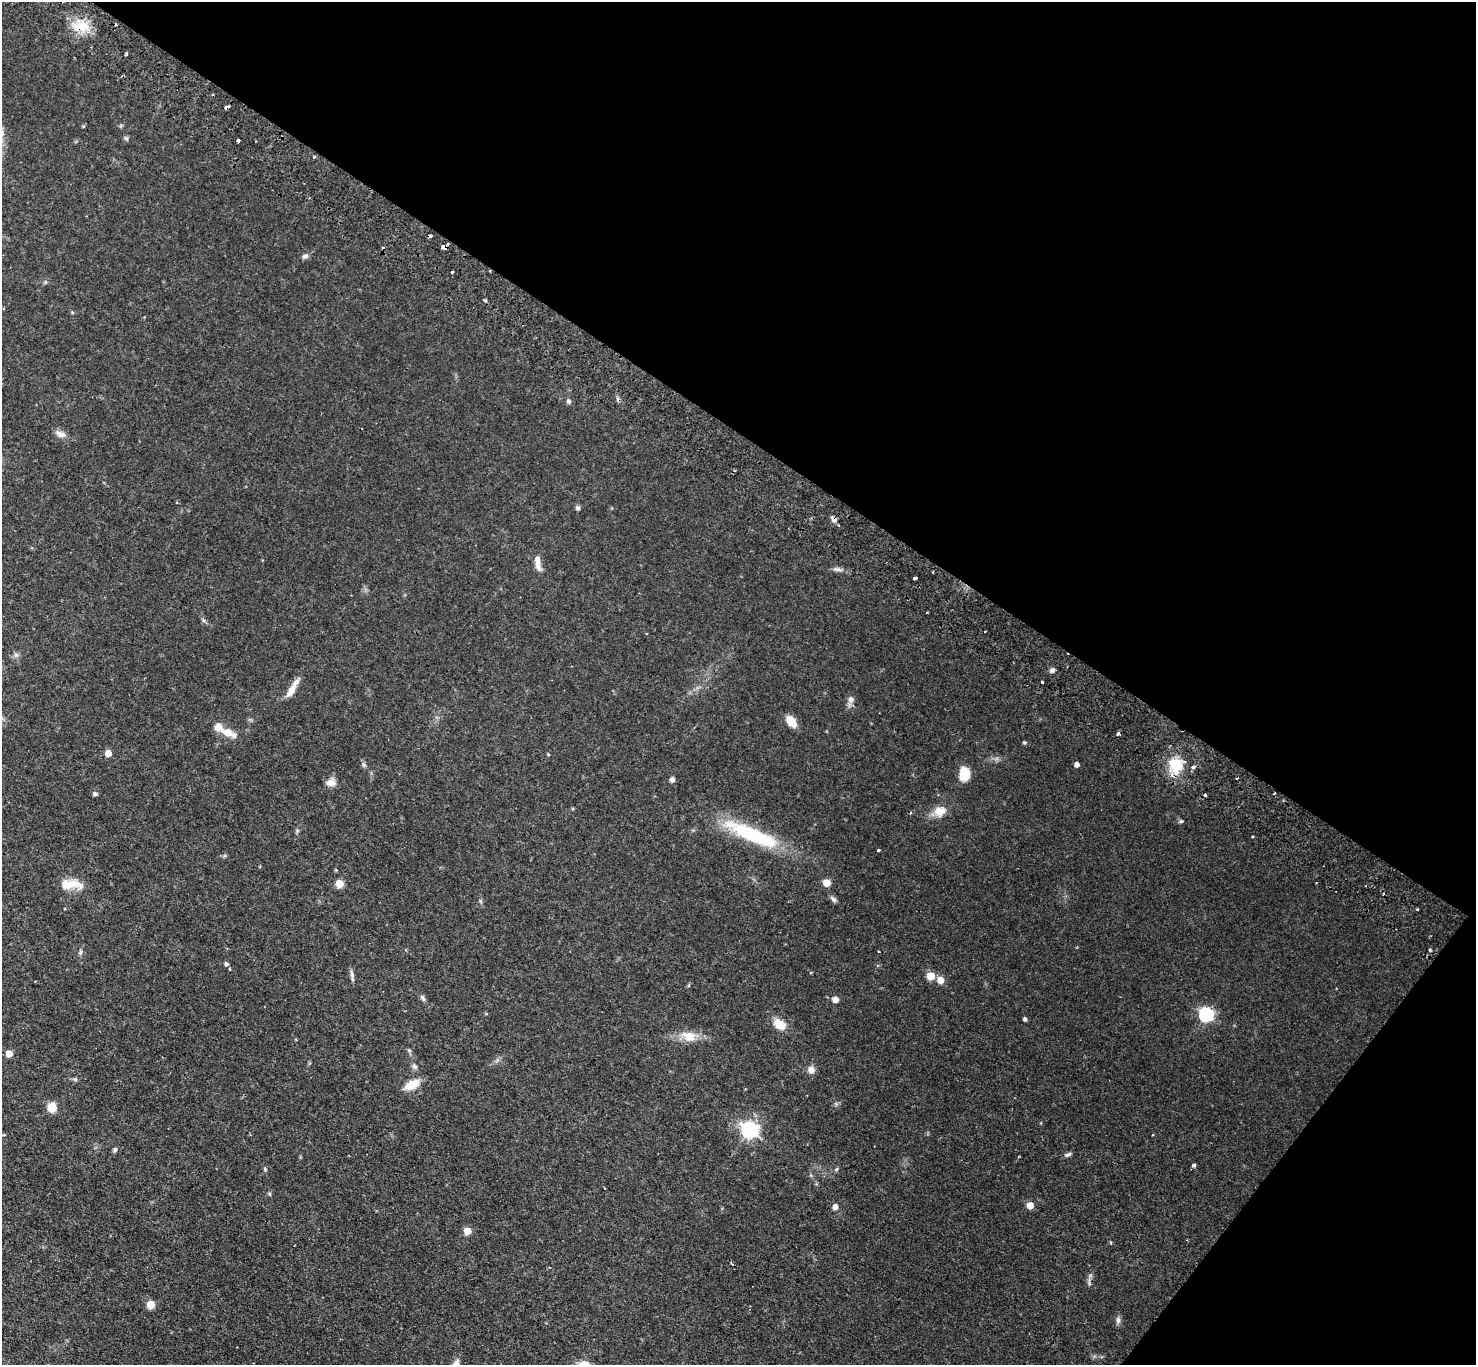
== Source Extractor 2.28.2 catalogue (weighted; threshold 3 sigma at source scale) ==
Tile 8 of 4 x 4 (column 4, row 2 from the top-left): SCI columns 4457-5930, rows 3070-4432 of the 5967 x 5999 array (HDU 1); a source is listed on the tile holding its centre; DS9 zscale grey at full resolution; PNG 1478 x 1367 px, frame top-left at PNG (2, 2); no overlay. Shown black and unused: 36% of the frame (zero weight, under 2 of 3 exposures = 3% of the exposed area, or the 3 px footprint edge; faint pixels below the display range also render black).
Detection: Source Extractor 2.28.2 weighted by HDU 2 'WHT'; one run over the whole footprint, this tile lists its part. Background 0.0825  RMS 0.0069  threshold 0.0309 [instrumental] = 3 sigma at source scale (4.5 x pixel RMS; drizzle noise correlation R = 1.50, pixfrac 1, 0.05/0.05 arcsec/px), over >= 5 px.
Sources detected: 92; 5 cosmic-ray / hot-pixel residue — not listed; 4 inside a brighter listed object's ellipse — not listed separately; the other 83 listed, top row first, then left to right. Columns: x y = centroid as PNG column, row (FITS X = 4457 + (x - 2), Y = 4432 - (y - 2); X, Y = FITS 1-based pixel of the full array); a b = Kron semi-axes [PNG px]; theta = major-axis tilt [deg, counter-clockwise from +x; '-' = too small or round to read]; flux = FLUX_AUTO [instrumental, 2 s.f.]
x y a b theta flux
81 26 24 11 -6 12
126 54 3 3 - 0.86
227 107 5 3 - 3.1
126 138 6 4 -18 0.94
238 141 3 3 - 4.7
443 247 5 3 - 14
305 256 8 6 30 2.1
452 272 3 3 - 1.3
485 301 3 3 - 3.8
72 312 5 3 - 0.66
569 401 6 6 - 1.5
60 434 14 8 -20 3.6
578 508 5 5 - 1.5
833 519 8 5 -51 2.3
538 562 21 7 -83 5.4
838 569 13 4 -7 2.2
915 578 4 3 - 2.8
16 655 7 4 0 1.4
1052 670 7 5 25 1.7
1042 682 3 3 - 1
291 690 19 8 56 6.9
851 699 9 8 - 2.7
791 721 12 7 -50 10
228 732 21 9 -23 8.4
1118 734 4 3 - 2.3
1024 742 4 4 - 0.91
108 753 5 5 - 8.4
548 754 4 4 - 0.69
1077 764 4 4 - 3
364 765 7 4 -72 1.2
1176 765 20 16 -81 17
1193 767 4 3 - 2.7
964 774 14 11 85 11
1237 778 3 2 - 0.53
672 779 6 6 - 2
331 783 12 10 2 4
95 794 6 5 - 1.4
1205 795 3 3 - 1.2
940 811 16 13 12 7.7
910 813 4 2 - 0.46
1181 821 5 5 - 0.94
753 835 72 15 -23 52
1253 837 3 2 - 0.86
878 850 3 3 - 1.3
827 883 6 6 - 7.1
72 884 28 12 -7 11
340 884 5 5 - 16
833 899 9 6 -38 1.8
1417 909 3 2 - 1.1
1430 950 5 3 - 0.87
878 951 3 2 - 0.5
80 952 6 4 89 1.1
226 964 6 5 - 1.9
811 972 4 3 - 0.58
352 974 12 5 -80 2.2
931 976 5 5 - 16
941 980 7 6 - 5.5
35 982 2 2 - 0.61
423 998 11 4 -54 1.6
835 999 6 5 - 4.7
1206 1015 6 6 - 120
1025 1019 4 4 - 1.4
779 1024 11 8 -36 12
689 1036 19 13 -13 10
409 1050 6 5 - 0.99
9 1053 5 5 - 8.8
414 1066 8 6 -44 1.8
811 1070 9 8 - 3.9
75 1079 6 5 - 1.1
412 1085 14 8 29 13
52 1107 8 7 - 12
1040 1123 4 3 - 0.53
749 1130 7 7 - 210
115 1149 6 5 - 1.4
1068 1154 10 5 25 1.6
1194 1165 4 3 - 1.6
265 1169 5 4 - 0.83
270 1194 5 3 - 0.78
1030 1205 5 5 - 8
835 1207 6 5 - 3.6
467 1231 5 5 - 11
151 1305 7 6 - 8.5
1118 1320 10 6 -90 2.2
Overlapping masked pixels (flux is a lower limit): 4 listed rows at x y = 81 26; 227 107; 443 247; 833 519